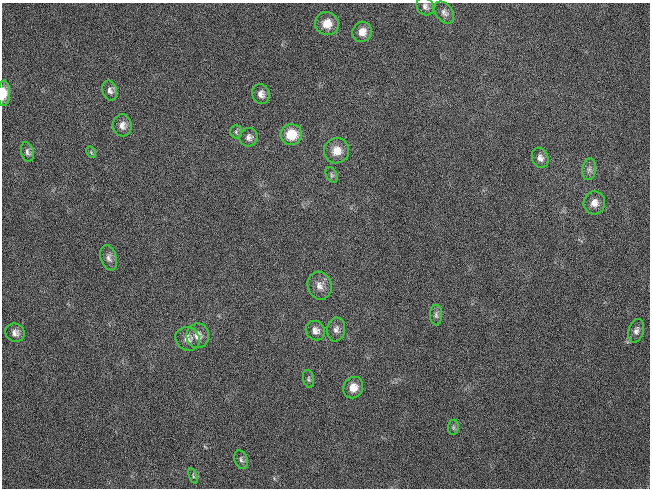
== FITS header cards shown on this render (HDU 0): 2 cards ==
NAXIS1  =                  648 / length of data axis 1
NAXIS2  =                  486 / length of data axis 2

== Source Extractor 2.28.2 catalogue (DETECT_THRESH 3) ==
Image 648 x 486 px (HDU 0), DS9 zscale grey, 1 PNG px = 1 image px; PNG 652 x 490 px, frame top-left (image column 1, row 486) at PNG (2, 3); each listed source drawn as its Kron ellipse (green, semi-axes under 4 px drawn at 4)
Background 137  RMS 27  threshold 80.5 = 3 sigma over >= 5 px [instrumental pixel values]
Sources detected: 32; all 32 listed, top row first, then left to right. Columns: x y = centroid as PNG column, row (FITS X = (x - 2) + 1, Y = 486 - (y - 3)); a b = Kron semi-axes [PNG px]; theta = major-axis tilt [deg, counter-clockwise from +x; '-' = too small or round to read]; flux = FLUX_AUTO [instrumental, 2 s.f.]
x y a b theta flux
425 6 9 8 - 7100
444 12 12 8 -52 8600
327 24 12 11 - 24000
362 32 10 9 - 17000
110 91 10 7 -69 7600
4 93 13 6 88 21000
261 94 10 8 -68 11000
122 125 11 9 -85 12000
236 132 7 5 89 3800
291 135 10 10 - 45000
249 137 9 9 - 8300
336 151 13 12 - 23000
27 152 10 6 -75 5900
91 152 6 4 -57 2500
540 158 10 8 -69 9100
589 169 11 6 82 7300
332 175 8 5 -61 3900
594 203 11 10 - 16000
109 258 13 8 -71 9100
320 286 14 12 -70 15000
436 315 10 6 -89 5800
336 329 12 9 81 8700
315 331 10 9 - 11000
636 331 12 7 74 8100
15 333 10 9 - 10000
198 336 12 11 - 16000
188 339 12 11 - 14000
309 379 9 5 -78 4100
353 388 11 9 62 18000
453 427 7 5 84 3400
241 460 9 6 -71 4900
193 476 8 4 -68 2700
At the frame edge (FLAGS 8, measured only in part): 1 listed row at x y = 4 93